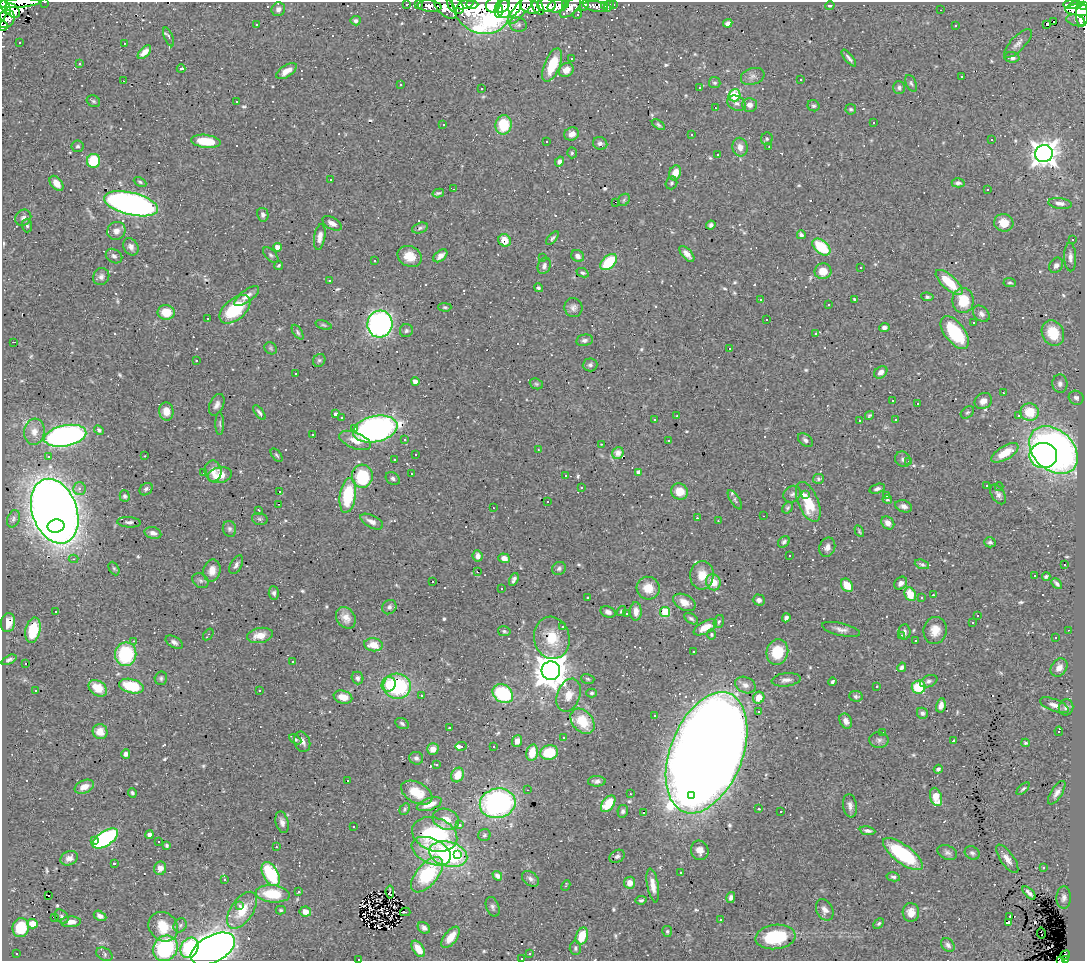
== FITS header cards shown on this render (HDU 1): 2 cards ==
NAXIS1  =                 1083
NAXIS2  =                  959

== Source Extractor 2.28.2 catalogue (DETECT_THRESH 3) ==
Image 1083 x 959 px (HDU 1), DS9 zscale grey, 1 PNG px = 1 image px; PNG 1087 x 963 px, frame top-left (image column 1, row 959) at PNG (2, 2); each listed source drawn as its Kron ellipse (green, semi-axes under 4 px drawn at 4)
Background 0.411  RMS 0.026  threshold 0.0785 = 3 sigma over >= 5 px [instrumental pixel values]
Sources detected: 734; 2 with non-positive FLUX_AUTO (blend fragments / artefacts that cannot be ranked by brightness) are neither listed nor drawn; of the other 732, the 500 brightest by FLUX_AUTO listed and drawn (232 fainter detections omitted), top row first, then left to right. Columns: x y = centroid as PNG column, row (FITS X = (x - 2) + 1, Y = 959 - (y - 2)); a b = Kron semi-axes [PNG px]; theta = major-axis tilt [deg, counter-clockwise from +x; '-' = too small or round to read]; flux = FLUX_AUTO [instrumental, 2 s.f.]
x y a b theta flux
45 2 3 2 - 4.1
16 3 24 4 3 190
407 4 4 3 - 6.2
472 4 6 3 -1 89
614 4 3 3 - 6.5
418 5 4 3 - 11
455 5 10 6 -45 100
465 5 8 4 18 150
493 5 8 7 - 200
503 5 8 6 50 180
546 5 9 6 -4 240
565 5 4 3 - 35
584 5 5 4 - 12
609 5 7 3 61 12
830 5 5 3 - 3.4
1071 5 8 4 -1 90
1076 5 6 4 12 120
429 6 12 6 -6 37
530 6 11 7 -28 4.8
538 6 9 5 -65 130
557 6 10 6 13 93
596 6 12 5 -9 35
605 6 3 3 - 4.2
1084 6 4 3 - 41
6 7 8 3 -63 120
446 7 14 8 -44 37
481 7 30 25 -38 560
510 7 13 9 37 410
523 7 22 6 50 120
570 7 13 6 45 64
2 8 12 3 -89 240
278 9 7 6 - 8.3
12 10 8 6 -44 120
499 10 7 4 83 78
941 10 3 2 - 11
1080 10 15 5 -4 250
577 14 5 2 - 2.8
1082 15 12 6 89 120
6 19 10 8 45 59
1076 20 9 5 -16 27
356 21 5 4 - 4.5
1054 21 3 2 - 580
728 23 5 4 - 6.4
1046 24 3 3 - 250
256 25 3 3 - 9.5
518 25 9 7 -15 6.2
955 25 3 3 - 2.9
3 26 5 4 - 15
169 37 10 4 -67 3.8
19 42 3 3 - 6.2
124 43 3 2 - 3.9
1018 43 19 7 46 10
144 52 8 4 45 14
1012 57 7 5 -3 8.4
571 58 3 3 - 5.1
849 58 10 3 -51 5.4
79 63 3 3 - 3
552 65 18 8 68 63
181 69 4 3 - 13
566 70 8 6 34 16
286 71 12 5 32 17
753 76 12 8 18 8.3
962 77 3 3 - 6.6
801 80 3 2 - 4.1
123 81 3 2 - 5.2
715 83 6 5 - 3.2
911 83 9 5 -65 3.9
401 85 3 3 - 3
699 87 3 3 - 6.5
899 88 6 6 - 4.7
482 89 3 2 - 4.1
735 95 6 6 - 60
93 101 7 5 -31 3.5
236 101 3 3 - 17
737 103 10 7 -28 6.8
750 105 7 7 - 9.7
813 106 6 5 - 3.4
715 108 3 2 - 3.2
851 109 5 5 - 3.1
874 122 3 3 - 54
443 125 3 2 - 4.1
503 125 10 8 78 67
658 125 7 4 -35 3
572 134 7 6 - 13
691 135 3 3 - 9.6
767 139 6 6 - 3.7
992 140 3 3 - 54
206 141 15 6 -7 52
546 141 3 3 - 7
600 143 7 6 - 5.5
78 146 6 6 - 3.9
769 146 3 2 - 4.3
740 147 9 7 -80 11
572 153 5 4 - 3.1
718 154 3 3 - 8.9
1044 154 9 8 - 1800
94 161 7 6 - 65
559 162 5 4 - 6.2
675 173 7 5 72 18
330 180 3 3 - 28
140 182 6 4 -28 3
56 183 9 5 -51 18
671 183 6 5 - 3.5
958 183 6 4 1 4.8
453 189 4 2 - 5.6
988 190 3 3 - 40
438 193 6 2 14 3.5
624 200 7 5 49 3.6
615 202 3 2 - 570
1060 203 12 5 -6 9.5
131 204 27 11 -13 890
263 215 7 5 -76 5.9
23 218 8 7 - 7.4
332 223 11 5 -30 8.4
1004 223 9 8 - 27
711 225 5 4 - 4.7
27 226 7 5 -87 3.9
420 228 8 5 17 4.7
116 231 9 9 - 11
801 235 4 3 - 4.7
320 237 13 5 81 9.4
552 238 8 4 49 4.2
1073 239 3 3 - 5.4
505 240 6 6 - 24
131 247 9 7 -61 9.5
277 247 4 4 - 14
821 247 10 6 -40 79
687 254 10 5 -48 12
271 255 9 5 -46 4.2
114 256 9 6 -33 6.7
410 256 12 10 -27 27
440 256 8 5 40 10
578 256 7 5 -33 8.2
542 257 3 3 - 690
1070 257 14 6 -88 9.5
375 261 3 3 - 5
609 262 10 6 44 86
279 265 4 4 - 2.8
1056 265 8 6 59 8
544 266 8 6 69 7.3
861 267 3 3 - 29
823 271 8 8 - 20
583 273 6 4 -23 3.7
101 277 9 7 57 7.4
330 280 3 3 - 70
949 282 17 7 -42 56
1010 282 6 4 -4 2.8
538 288 4 4 - 3.5
247 296 15 6 36 12
927 297 6 4 -8 3.2
855 299 3 3 - 3.1
761 300 3 3 - 93
963 301 12 10 89 55
829 305 3 3 - 4.3
445 307 6 4 -1 3.1
573 308 9 9 - 7.9
235 309 18 10 40 97
166 312 8 7 - 33
981 314 9 7 -43 7.5
208 319 3 3 - 28
767 320 3 3 - 46
974 323 3 3 - 37
380 324 13 12 - 520
323 325 8 4 -16 3.1
884 328 5 4 - 6.3
406 331 6 6 - 4.3
298 332 8 4 -55 3.5
815 333 3 3 - 4.3
955 333 19 10 -52 110
1053 333 13 10 -63 52
584 340 8 5 11 5.4
14 342 3 2 - 49
271 348 7 5 -46 2.9
729 348 3 3 - 18
319 360 7 6 - 3.7
196 361 3 3 - 5.1
590 365 7 6 - 5.2
881 372 7 5 41 11
296 374 3 3 - 27
415 381 4 4 - 10
536 384 7 5 -22 3.1
1060 384 9 7 -83 7.2
1003 393 3 3 - 22
1076 398 8 6 -33 6.6
893 401 3 3 - 8
983 401 9 7 33 11
917 403 3 2 - 2.7
217 405 11 7 66 8.4
166 411 9 7 -84 19
259 412 9 4 -53 4.8
967 412 7 5 38 3.4
1029 412 9 8 - 45
336 414 4 3 - 5.2
869 415 5 3 - 2.8
677 416 3 2 - 2.9
1018 416 3 3 - 4.3
341 417 3 3 - 4.5
655 420 3 3 - 2.8
896 420 3 3 - 6
860 421 3 3 - 8.9
220 424 11 4 -90 3.4
354 429 3 3 - 17
375 429 22 13 13 570
99 430 6 4 -45 3.9
34 432 13 10 83 16
313 434 3 3 - 3.6
65 436 21 10 12 630
355 440 17 8 -22 20
405 440 3 3 - 6.8
668 440 3 3 - 4.3
805 440 8 5 -38 5.7
601 444 3 2 - 4.4
538 450 3 3 - 3.1
1053 450 27 20 -44 940
618 453 6 5 - 8
1005 453 15 6 31 43
277 455 8 4 -52 3.1
415 455 3 3 - 4.7
49 456 3 3 - 6.2
145 456 3 2 - 3.6
1043 456 14 12 1 260
394 459 3 3 - 47
903 459 8 7 - 6
909 461 4 3 - 3.2
213 471 10 8 -82 13
638 472 4 4 - 9.8
203 473 4 2 - 3.4
411 474 3 2 - 3.5
220 475 12 8 10 26
565 475 3 3 - 19
362 476 11 10 - 96
393 478 8 6 -33 5
818 479 5 5 - 3
987 486 3 3 - 670
581 487 3 3 - 7.1
999 487 4 4 - 2.8
79 488 6 6 - 7.3
146 489 7 5 41 4.9
877 489 8 4 15 5.3
279 492 3 3 - 170
679 492 8 8 - 29
792 494 9 8 - 6.1
806 494 3 3 - 21
998 494 11 6 -58 7
348 495 17 8 81 100
886 495 3 3 - 5.4
125 496 6 5 - 3.6
887 499 5 4 - 3.1
735 500 11 4 -56 4.3
547 502 3 3 - 10
808 502 21 10 -68 67
278 504 3 2 - 3.2
904 506 8 6 -18 7.5
493 508 3 2 - 5.3
788 508 6 4 57 3.6
259 510 3 2 - 3
55 511 33 22 -71 3100
763 516 3 2 - 17
697 518 3 2 - 4.1
13 519 9 6 68 4.4
260 519 8 6 -15 4
718 521 3 2 - 3.3
129 522 12 5 -3 5.4
372 522 12 6 -28 12
888 523 7 5 -45 11
56 526 8 6 11 280
229 529 8 6 -74 5
859 531 6 3 -61 2.8
153 533 8 6 -15 8.3
784 542 6 5 - 4.5
990 542 5 5 - 4.1
827 547 10 7 67 10
478 556 6 5 - 8.1
789 556 3 3 - 5.7
504 558 6 4 -19 13
74 559 5 4 - 3.6
922 564 7 4 -21 3.6
236 565 10 5 61 6.5
1064 565 4 3 - 34
114 568 7 4 -62 2.8
559 568 7 6 - 4.3
212 571 11 8 76 17
477 572 3 2 - 3.5
702 575 14 12 84 28
1034 576 3 3 - 22
1046 576 4 3 - 3.3
514 579 7 3 65 5.4
200 581 9 7 -37 5
433 582 3 3 - 120
713 582 8 7 - 26
901 583 7 5 47 6.6
1057 584 6 3 -46 5.2
847 585 7 5 -54 32
648 588 11 11 - 29
501 589 3 3 - 8.8
274 593 7 5 -88 4.9
910 594 7 5 -63 46
933 595 3 2 - 14
588 597 3 3 - 12
921 598 3 3 - 24
759 600 6 5 - 7.6
684 602 12 7 -27 17
389 607 8 6 47 6.5
56 611 3 3 - 74
621 611 5 4 - 2.8
636 611 9 6 -89 15
608 612 8 5 -20 7.1
665 612 5 5 - 86
626 613 3 3 - 3.4
978 615 3 3 - 20
346 618 12 9 -55 16
786 618 5 4 - 5.9
691 619 7 4 -34 4.1
719 621 7 5 72 3.3
8 623 9 7 80 22
973 623 3 3 - 62
562 626 3 3 - 4.4
705 627 13 6 28 27
841 629 19 6 -14 11
33 630 13 7 77 55
935 630 13 11 80 24
1068 630 2 2 - 4.7
504 631 6 5 - 3.7
904 632 7 6 - 6.1
208 634 6 3 53 2.8
711 634 5 4 - 3
260 635 13 7 11 25
901 636 4 3 - 4.9
552 638 21 18 -78 55
1055 638 3 3 - 4.6
134 641 3 3 - 4.4
915 641 3 3 - 6.7
174 642 9 5 -32 6.5
373 645 9 6 -6 31
693 652 3 3 - 8
777 652 13 11 74 62
126 654 12 10 81 120
9 660 8 4 24 4.8
293 662 3 3 - 4.2
26 663 3 3 - 44
902 667 5 4 - 4.8
1059 668 10 7 54 12
551 671 9 9 - 3800
161 678 7 6 - 4
358 678 6 5 - 5.6
588 679 7 5 -17 2.9
786 680 14 6 6 9.3
929 681 9 5 23 5.3
833 682 4 3 - 3.4
389 684 7 7 - 47
745 685 10 8 -24 9.9
131 686 12 7 -14 74
397 686 14 12 -12 180
877 686 3 3 - 9.3
919 687 7 6 - 69
98 688 10 7 -37 35
35 690 3 3 - 22
259 690 3 2 - 3.3
592 693 5 4 - 3.3
503 694 11 8 -37 140
568 695 17 11 68 24
422 696 3 3 - 61
856 696 7 5 -6 4.7
343 697 9 6 -13 25
759 698 6 5 - 26
941 705 7 4 77 10
1054 705 15 6 -21 10
1066 707 8 7 - 7
759 712 3 3 - 3.8
922 713 6 5 - 5.1
655 715 3 3 - 130
583 721 14 10 -49 41
846 721 8 6 -62 10
402 723 7 5 -28 4.3
449 728 3 3 - 22
1059 731 5 3 - 4.3
100 732 7 7 - 20
882 733 3 3 - 11
563 737 3 3 - 6
295 739 6 4 -30 3.6
879 740 9 8 - 6
954 740 3 3 - 9.5
517 741 6 5 - 11
302 742 10 7 -70 9.7
1025 743 4 3 - 2.8
461 746 6 3 5 61
493 746 3 3 - 44
433 749 6 5 - 12
532 752 8 5 78 37
549 752 9 7 14 60
707 753 63 36 69 6900
126 754 4 4 - 7.1
416 758 7 6 - 4.9
436 765 3 3 - 9
938 769 4 4 - 3.9
458 775 7 6 - 27
347 781 3 3 - 65
597 781 9 5 -1 7.2
84 787 10 6 24 17
1023 789 8 3 44 2.9
527 790 3 2 - 5.5
132 793 5 4 - 3.3
417 793 17 10 -29 40
1057 793 13 5 57 9.2
630 794 3 2 - 7
692 796 3 3 - 93
936 797 9 5 -73 34
498 803 18 14 12 360
429 804 13 6 19 23
608 804 9 5 54 45
850 806 12 7 -82 8.8
405 809 6 4 62 2.9
759 809 3 3 - 23
623 811 6 5 - 4.3
644 812 3 3 - 200
781 812 3 2 - 2.8
446 819 13 10 -17 25
282 822 11 6 -75 8.4
459 825 3 3 - 9.6
353 826 3 2 - 3
867 831 8 4 -7 6.4
435 834 23 16 -19 220
149 835 4 4 - 6.7
484 835 6 6 - 3.6
105 839 14 7 34 280
94 840 3 2 - 18
159 842 3 2 - 4.6
166 845 3 3 - 3
276 847 3 2 - 6.2
700 850 10 8 -75 13
431 851 21 12 -25 39
947 852 10 7 -23 6.2
972 853 8 6 -36 4.7
448 854 19 12 -15 210
458 854 3 2 - 15
903 854 24 9 -37 140
617 856 8 6 31 4.7
69 858 9 7 27 10
1007 859 17 6 -55 15
114 863 3 3 - 670
1043 867 3 3 - 3.5
160 868 7 6 - 13
681 872 3 3 - 8.4
271 874 13 7 -61 120
427 875 21 10 49 140
497 876 5 4 - 6
893 877 7 4 -13 4.1
530 879 9 6 -40 6.9
225 880 3 3 - 11
630 883 6 5 - 15
566 885 5 3 - 3.1
653 885 17 5 -79 17
298 891 3 3 - 6.3
390 892 6 2 -84 5.1
1029 893 8 3 -45 6
273 894 17 8 -5 60
48 896 3 2 - 12
731 897 5 4 - 5.8
1064 898 11 7 88 7.3
641 900 5 4 - 3.4
240 906 3 3 - 94
493 907 10 6 -70 5.5
242 910 21 11 56 45
281 910 5 4 - 2.8
825 910 11 8 -64 11
305 912 6 5 - 14
405 912 5 2 - 9.4
911 912 9 8 - 17
62 916 8 6 -47 5.1
100 916 7 4 -28 8.2
1010 916 3 2 - 15
54 917 3 2 - 250
721 919 3 3 - 12
71 922 10 5 2 12
1009 923 3 3 - 26
33 924 5 4 - 21
879 924 6 4 45 2.8
180 925 7 6 - 4.1
163 927 16 13 -48 43
21 928 9 8 - 55
424 928 7 5 -37 7
667 931 5 5 - 3.1
1041 933 5 2 - 5.1
582 936 9 6 71 47
451 937 12 6 52 30
775 937 20 12 7 98
948 945 8 6 -50 5.6
165 948 13 12 - 160
189 948 10 8 63 150
575 948 7 5 -89 4.1
213 949 24 13 28 2100
418 949 9 5 -56 28
16 953 3 3 - 8.5
104 954 9 6 -27 4.6
530 954 3 3 - 7.2
1065 955 5 3 - 9.9
521 958 3 3 - 5.6
359 959 3 2 - 16
1061 960 3 2 - 4.5
1065 960 4 2 - 14
At the frame edge (FLAGS 8, measured only in part): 11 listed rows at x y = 45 2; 16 3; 1084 6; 2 8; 278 9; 1082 15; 3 26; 521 958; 359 959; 1061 960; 1065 960
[232 fainter detections neither listed nor drawn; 2 non-positive-flux detections neither listed nor drawn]